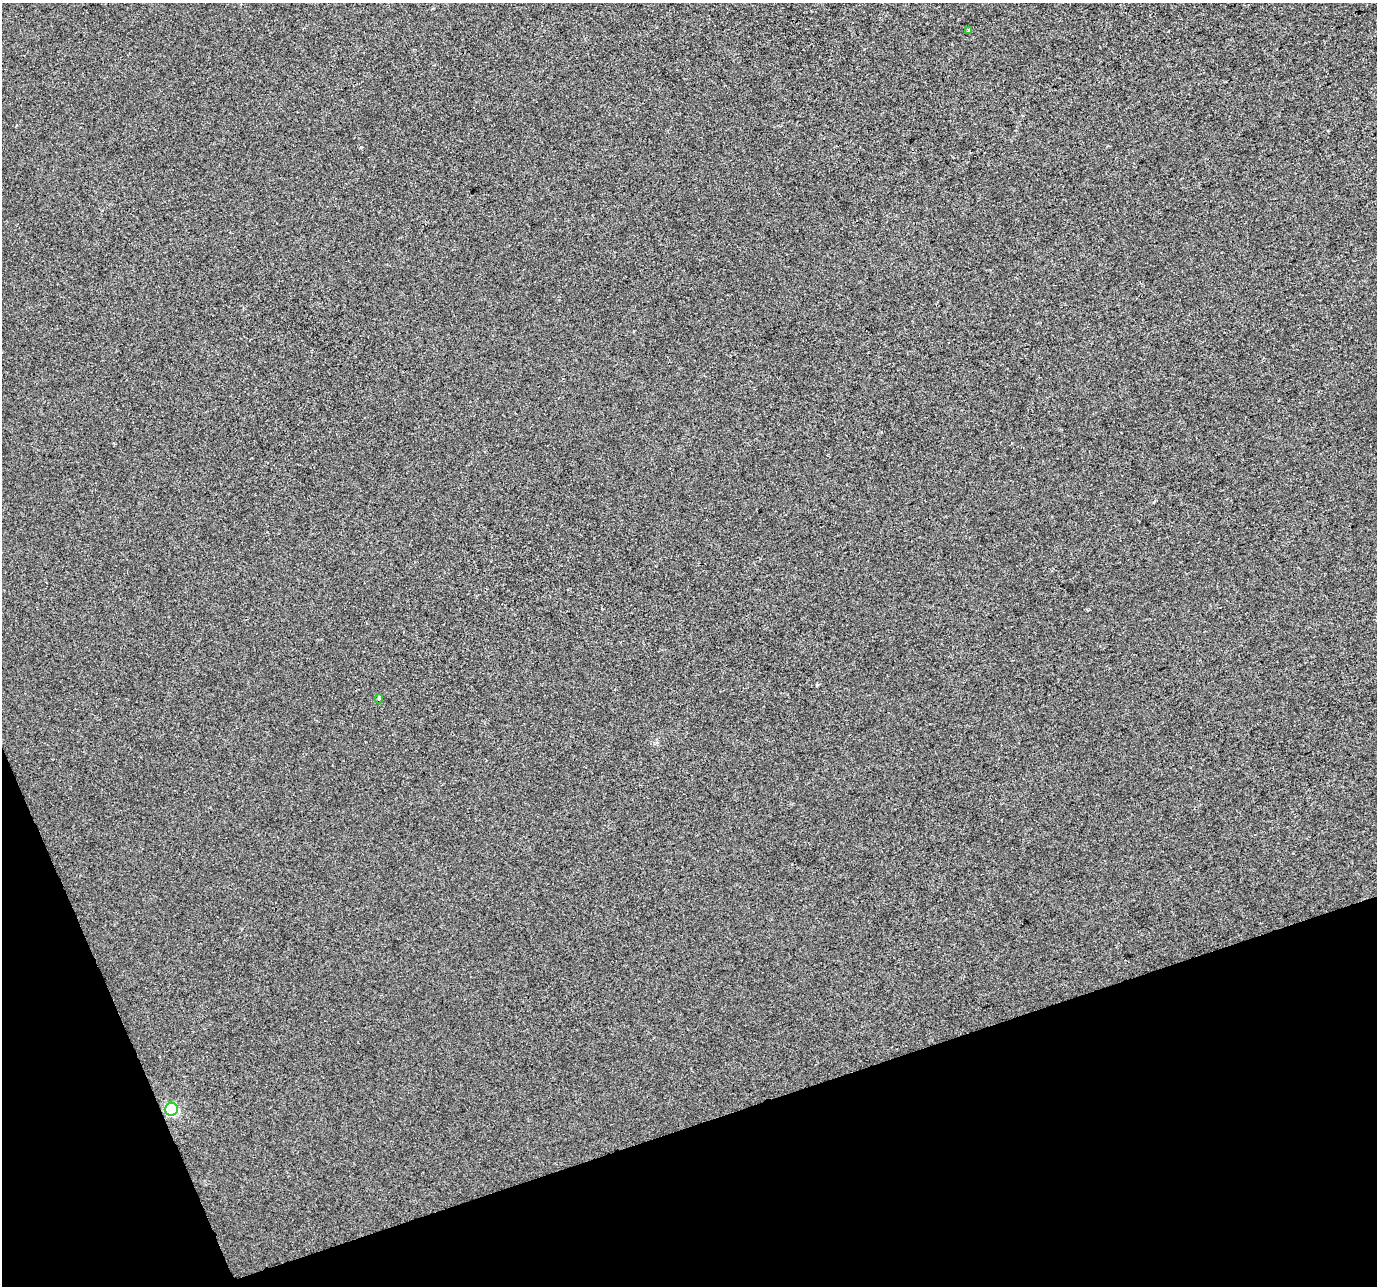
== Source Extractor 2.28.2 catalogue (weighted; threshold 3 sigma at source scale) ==
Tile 14 of 4 x 4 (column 2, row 4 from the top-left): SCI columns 1377-2751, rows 130-1413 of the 5501 x 5340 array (HDU 1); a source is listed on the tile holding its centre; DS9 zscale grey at full resolution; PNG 1379 x 1288 px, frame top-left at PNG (2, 3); each listed source drawn as its Kron ellipse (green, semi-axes under 4 px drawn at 4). Shown black and unused: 16% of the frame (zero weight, under 2 of 3 exposures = <1% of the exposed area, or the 3 px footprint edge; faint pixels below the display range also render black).
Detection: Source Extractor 2.28.2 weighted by HDU 2 'WHT'; one run over the whole footprint, this tile lists its part. Background -1.26e-04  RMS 0.0056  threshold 0.0253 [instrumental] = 3 sigma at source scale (4.5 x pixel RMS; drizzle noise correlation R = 1.50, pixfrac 1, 0.0396/0.0396 arcsec/px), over >= 5 px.
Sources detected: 3; all 3 listed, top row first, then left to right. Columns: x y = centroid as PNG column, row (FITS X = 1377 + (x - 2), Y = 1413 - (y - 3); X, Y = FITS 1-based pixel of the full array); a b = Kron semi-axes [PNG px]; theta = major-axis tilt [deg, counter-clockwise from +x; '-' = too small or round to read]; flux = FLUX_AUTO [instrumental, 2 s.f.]
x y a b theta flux
968 31 4 3 - 0.88
379 699 5 3 - 0.78
171 1109 6 6 - 67